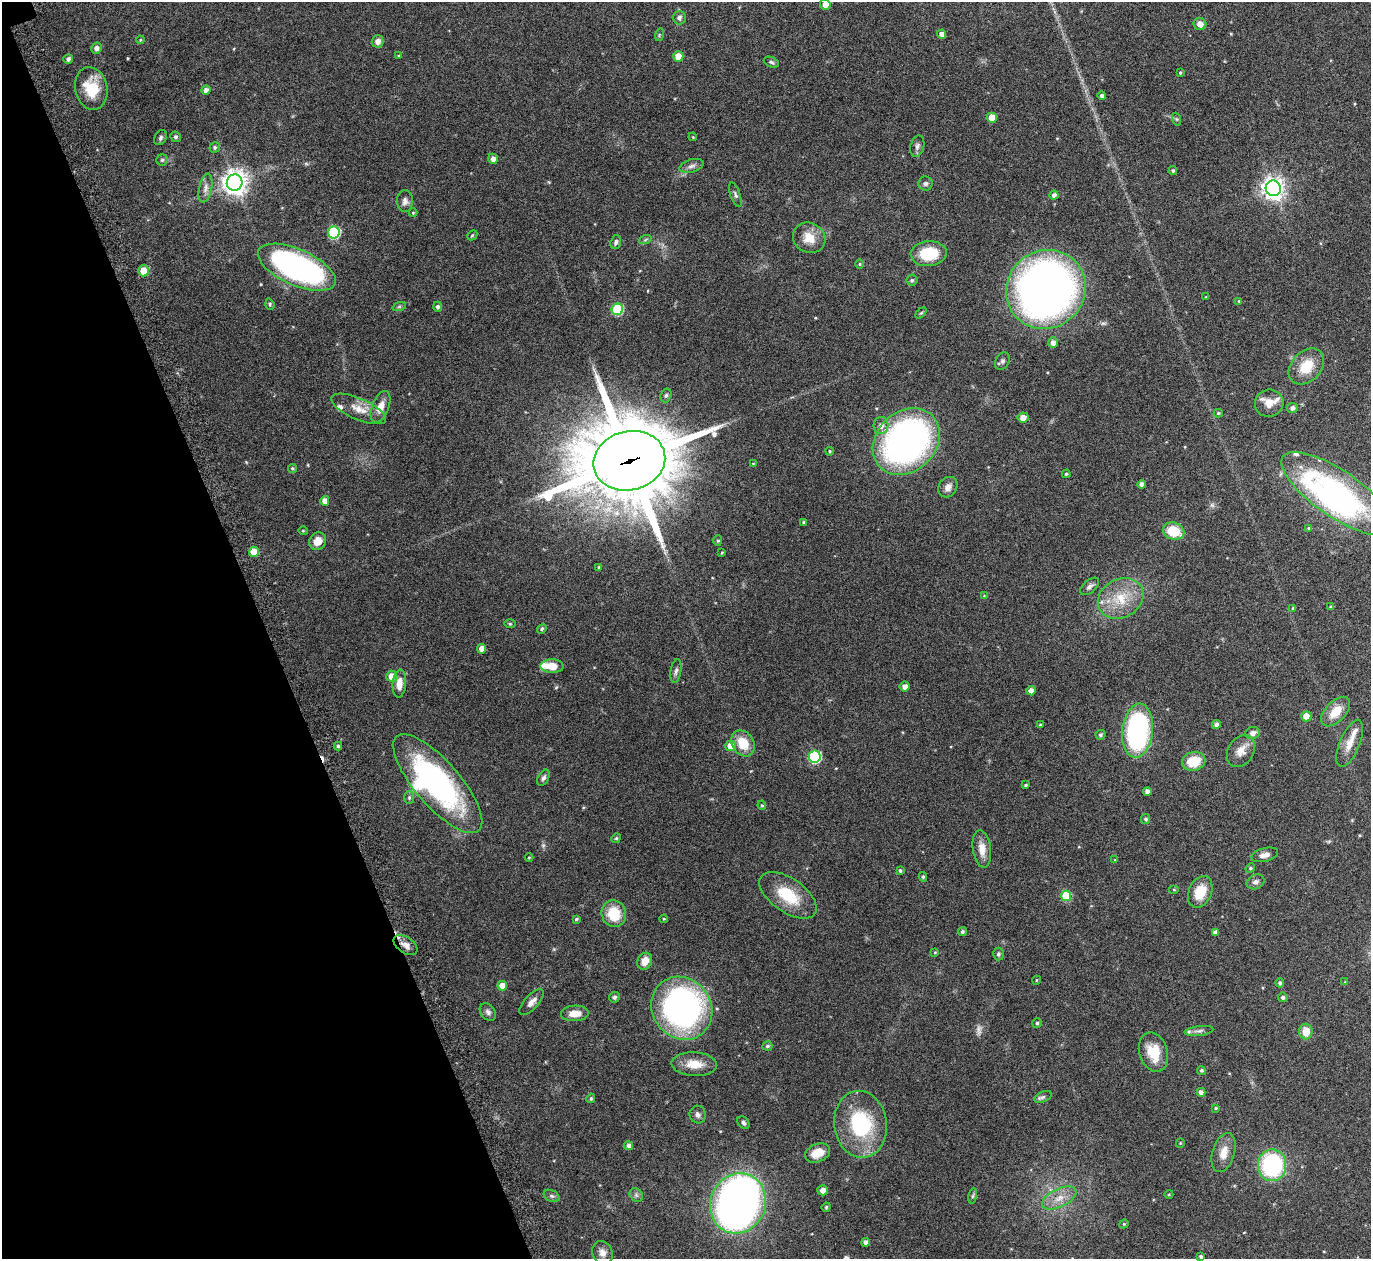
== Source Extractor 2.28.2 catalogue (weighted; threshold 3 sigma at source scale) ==
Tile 5 of 4 x 4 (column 1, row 2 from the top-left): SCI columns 42-1410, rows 2708-3964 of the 5561 x 5540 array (HDU 1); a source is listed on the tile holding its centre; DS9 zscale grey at full resolution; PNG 1373 x 1261 px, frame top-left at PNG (2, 2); each listed source drawn as its Kron ellipse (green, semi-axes under 4 px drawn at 4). Shown black and unused: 19% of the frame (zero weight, under 5 of 9 exposures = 4% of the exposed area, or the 3 px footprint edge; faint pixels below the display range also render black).
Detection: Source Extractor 2.28.2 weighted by HDU 2 'WHT'; one run over the whole footprint, this tile lists its part. Background 0.0837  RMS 0.0035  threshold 0.0144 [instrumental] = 3 sigma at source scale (4.09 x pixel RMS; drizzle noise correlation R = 1.36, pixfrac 0.8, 0.05/0.05 arcsec/px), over >= 5 px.
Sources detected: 194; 2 too faint to see at this stretch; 3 inside a brighter object's white glare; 1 cosmic-ray / hot-pixel residue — neither listed nor drawn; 7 inside a brighter listed object's ellipse — not listed separately; the other 181 listed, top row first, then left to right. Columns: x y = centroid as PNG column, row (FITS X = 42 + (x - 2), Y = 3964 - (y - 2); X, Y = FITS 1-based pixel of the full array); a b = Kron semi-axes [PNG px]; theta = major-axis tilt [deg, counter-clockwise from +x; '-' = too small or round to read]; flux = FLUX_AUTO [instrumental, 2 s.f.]
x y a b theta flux
825 4 5 5 - 2.6
679 18 6 6 - 0.96
1200 24 6 6 - 1.8
942 34 4 4 - 1.7
659 35 6 4 72 0.37
140 40 4 3 - 0.29
378 41 6 6 - 1.7
96 48 5 5 - 1.2
399 56 3 3 - 0.29
678 56 5 5 - 3.6
68 59 5 4 - 0.89
771 62 8 5 -23 0.59
1180 73 4 3 - 0.38
91 88 21 16 -78 10
206 90 4 4 - 1.4
1102 95 4 3 - 0.8
992 118 5 5 - 5.7
1176 119 7 4 -71 0.39
176 137 5 5 - 0.54
693 137 4 3 - 0.26
160 138 8 5 60 0.69
917 146 11 7 76 1
215 147 5 5 - 0.64
493 159 5 4 - 1.5
162 160 5 5 - 0.51
692 166 12 6 15 1.3
1173 171 4 4 - 0.47
235 183 8 8 - 280
925 183 7 7 - 0.77
205 188 14 6 77 1.6
1273 188 8 7 - 200
735 195 13 5 -71 0.83
1054 195 4 4 - 1.1
405 201 11 8 -89 1.4
413 213 4 4 - 0.29
334 232 6 6 - 27
472 235 6 4 44 0.38
809 238 17 14 -29 5.1
645 240 6 4 20 0.46
616 242 7 5 70 0.85
929 254 18 12 4 11
860 264 5 3 - 0.32
297 267 42 18 -24 75
143 271 5 5 - 4.1
912 280 5 5 - 0.49
1046 289 41 38 42 210
1206 297 4 2 - 0.21
1239 301 4 4 - 0.32
270 304 6 4 -71 0.41
399 307 7 4 19 0.5
438 307 5 4 - 0.78
617 309 6 5 - 22
921 313 6 4 44 0.38
1053 343 5 5 - 1.6
1002 361 9 7 59 0.83
1306 366 20 14 46 7.6
666 395 7 5 73 0.63
1269 403 14 13 - 3.6
380 407 17 8 69 3.2
1292 408 5 5 - 1.1
359 409 29 10 -24 4.7
1218 413 4 4 - 0.37
1023 417 5 5 - 2.1
881 425 8 7 - 1.7
906 441 37 30 44 110
830 451 4 3 - 0.36
629 461 36 29 14 3900
753 464 4 3 - 0.21
292 468 4 4 - 0.51
1066 474 4 4 - 0.45
1142 484 4 4 - 1.1
948 487 11 9 54 1.9
1337 494 66 23 -34 81
325 501 5 4 - 2.1
804 522 3 3 - 0.5
1309 528 4 4 - 0.35
303 531 4 4 - 0.31
1174 531 11 8 -18 8.2
318 541 9 8 - 3.2
718 541 5 4 - 0.45
254 552 5 5 - 5.1
722 553 4 3 - 0.28
599 567 3 3 - 0.29
1090 586 11 6 41 1.1
984 596 4 4 - 0.25
1121 598 24 19 29 9.8
1331 607 3 3 - 0.61
1293 608 4 4 - 0.43
510 624 6 4 0 0.33
542 629 5 4 - 0.47
482 649 5 4 - 2.3
552 666 11 7 0 4.8
676 671 12 5 82 0.97
392 676 5 5 - 4.2
399 684 14 6 85 2.8
905 686 5 5 - 1.6
1031 691 4 4 - 1.8
1336 712 18 10 47 5.3
1306 716 5 5 - 5.9
1040 725 4 3 - 0.3
1216 725 4 4 - 1
1138 731 27 15 83 47
1253 733 7 6 - 1.6
1100 735 5 4 - 0.69
743 743 14 10 -57 6.8
1350 743 25 10 67 3.7
338 746 4 4 - 0.53
730 746 5 5 - 3.7
1241 751 17 13 59 3.4
815 757 6 6 - 31
1194 761 12 9 15 7.4
543 778 8 5 62 0.91
438 784 62 22 -49 70
1026 785 4 3 - 0.41
1147 791 4 4 - 1.5
409 797 6 5 - 0.64
762 805 5 4 - 0.45
1146 819 5 4 - 0.66
616 838 5 4 - 0.44
982 849 19 9 -83 3.6
1265 855 14 6 14 1.7
529 857 4 3 - 0.27
1115 860 4 4 - 0.25
1250 868 5 4 - 0.37
900 871 4 4 - 0.52
923 877 5 4 - 0.49
1256 882 9 7 23 1.1
1174 890 5 4 - 0.33
1200 892 16 11 67 7.1
788 895 33 17 -35 11
1066 896 5 5 - 12
614 914 13 12 - 8.5
576 919 4 3 - 0.41
664 919 4 4 - 0.31
962 932 4 4 - 0.61
1215 932 4 4 - 0.91
406 945 13 8 -35 2.1
935 952 3 3 - 0.29
998 954 6 5 - 0.72
645 961 9 7 62 3.3
1037 980 4 3 - 0.22
1345 982 4 4 - 0.27
1280 983 4 4 - 0.8
502 986 5 4 - 3.7
614 997 5 5 - 0.7
1283 997 5 4 - 0.75
531 1002 16 7 47 2
682 1008 33 29 -53 100
488 1012 9 7 -50 1
575 1013 14 8 3 3.9
1037 1023 5 5 - 0.47
1199 1031 14 5 7 0.95
1306 1032 8 6 -87 4.1
767 1046 5 4 - 0.62
1154 1052 20 14 -73 7.4
694 1064 23 12 -3 5
1201 1070 4 4 - 0.58
1201 1092 4 4 - 1.7
1043 1097 9 5 24 0.73
591 1098 5 4 - 0.48
1216 1108 3 3 - 0.39
698 1115 9 8 - 1.1
743 1123 7 5 -49 0.77
860 1124 33 26 -83 25
1180 1143 4 4 - 0.29
629 1146 4 4 - 1.1
817 1153 13 9 22 4.3
1224 1153 20 11 74 3.8
1272 1165 16 14 -90 35
823 1190 5 5 - 1.7
1169 1194 4 3 - 0.28
636 1195 7 6 - 0.77
552 1196 8 5 -26 0.76
973 1196 8 4 81 0.52
1059 1198 18 9 26 4
738 1203 30 27 66 170
826 1207 4 4 - 0.33
1124 1224 4 4 - 0.31
866 1242 4 4 - 1.3
602 1253 12 10 -67 2.1
1201 1257 4 4 - 0.58
Overlapping masked pixels (flux is a lower limit): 2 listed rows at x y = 629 461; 406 945